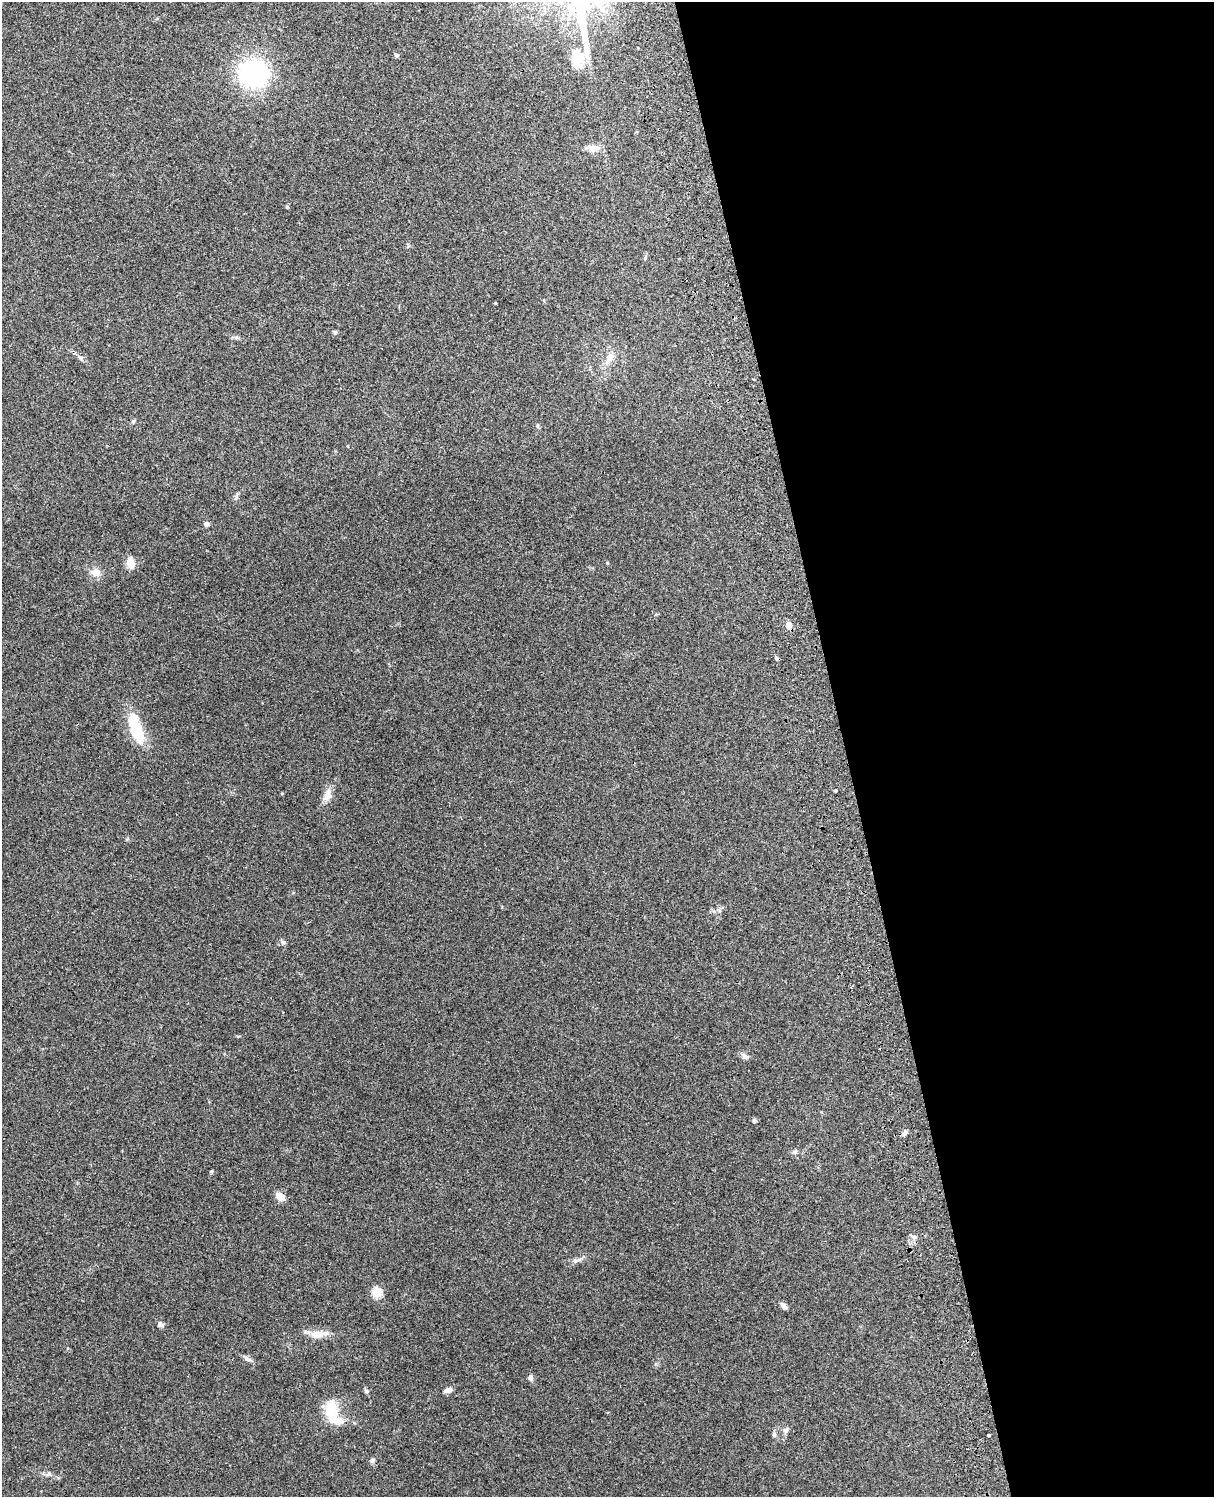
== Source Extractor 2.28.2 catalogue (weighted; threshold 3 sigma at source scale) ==
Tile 8 of 4 x 3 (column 4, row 2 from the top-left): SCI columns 3754-4965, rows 1660-3154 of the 5086 x 4927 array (HDU 1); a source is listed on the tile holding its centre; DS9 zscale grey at full resolution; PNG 1216 x 1499 px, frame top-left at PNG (2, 2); no overlay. Shown black and unused: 31% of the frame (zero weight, under 3 of 4 exposures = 6% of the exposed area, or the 3 px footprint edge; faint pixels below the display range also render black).
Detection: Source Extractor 2.28.2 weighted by HDU 2 'WHT'; one run over the whole footprint, this tile lists its part. Background 0.203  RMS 0.0081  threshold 0.0365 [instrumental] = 3 sigma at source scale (4.5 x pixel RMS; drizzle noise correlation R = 1.50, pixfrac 1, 0.05/0.05 arcsec/px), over >= 5 px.
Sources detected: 42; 1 inside a brighter listed object's ellipse — not listed separately; the other 41 listed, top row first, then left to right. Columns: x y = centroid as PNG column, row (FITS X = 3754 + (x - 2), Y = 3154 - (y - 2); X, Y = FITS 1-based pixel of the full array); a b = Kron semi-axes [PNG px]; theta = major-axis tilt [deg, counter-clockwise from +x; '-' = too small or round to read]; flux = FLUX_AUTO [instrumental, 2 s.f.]
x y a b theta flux
396 55 5 5 - 1.5
577 58 24 16 -86 16
253 74 24 22 -10 120
592 148 16 9 -5 6.3
287 207 5 4 - 0.9
335 332 5 5 - 1.4
610 358 20 5 42 5.1
81 359 8 5 -56 1.7
133 421 6 4 46 1.2
206 524 6 5 - 2.3
130 562 13 8 -79 7.8
607 563 4 4 - 0.69
96 572 13 10 -11 6.2
788 625 5 5 - 9
776 657 6 4 -62 1.2
136 728 37 13 -72 30
835 791 3 3 - 1.6
327 795 16 10 78 6.1
283 942 7 4 -19 1.3
744 1056 11 6 -38 2.5
754 1120 5 4 - 2.2
905 1133 9 5 65 2.3
794 1152 8 5 27 1.6
211 1171 5 4 - 0.95
280 1196 10 8 -44 7.4
914 1237 6 4 -1 1.6
577 1260 16 5 16 3.3
377 1292 5 5 - 42
784 1306 10 5 -50 2.9
161 1324 9 6 -44 2.2
317 1334 19 11 9 8.3
247 1358 10 5 -48 2.3
530 1378 10 5 -70 2.2
448 1390 10 6 20 3.4
366 1391 7 4 -45 1.3
331 1412 32 15 -82 21
786 1430 9 6 46 2.5
774 1435 7 5 -89 1.7
989 1435 3 3 - 1.5
372 1460 7 6 - 2.1
49 1474 6 6 - 1.7